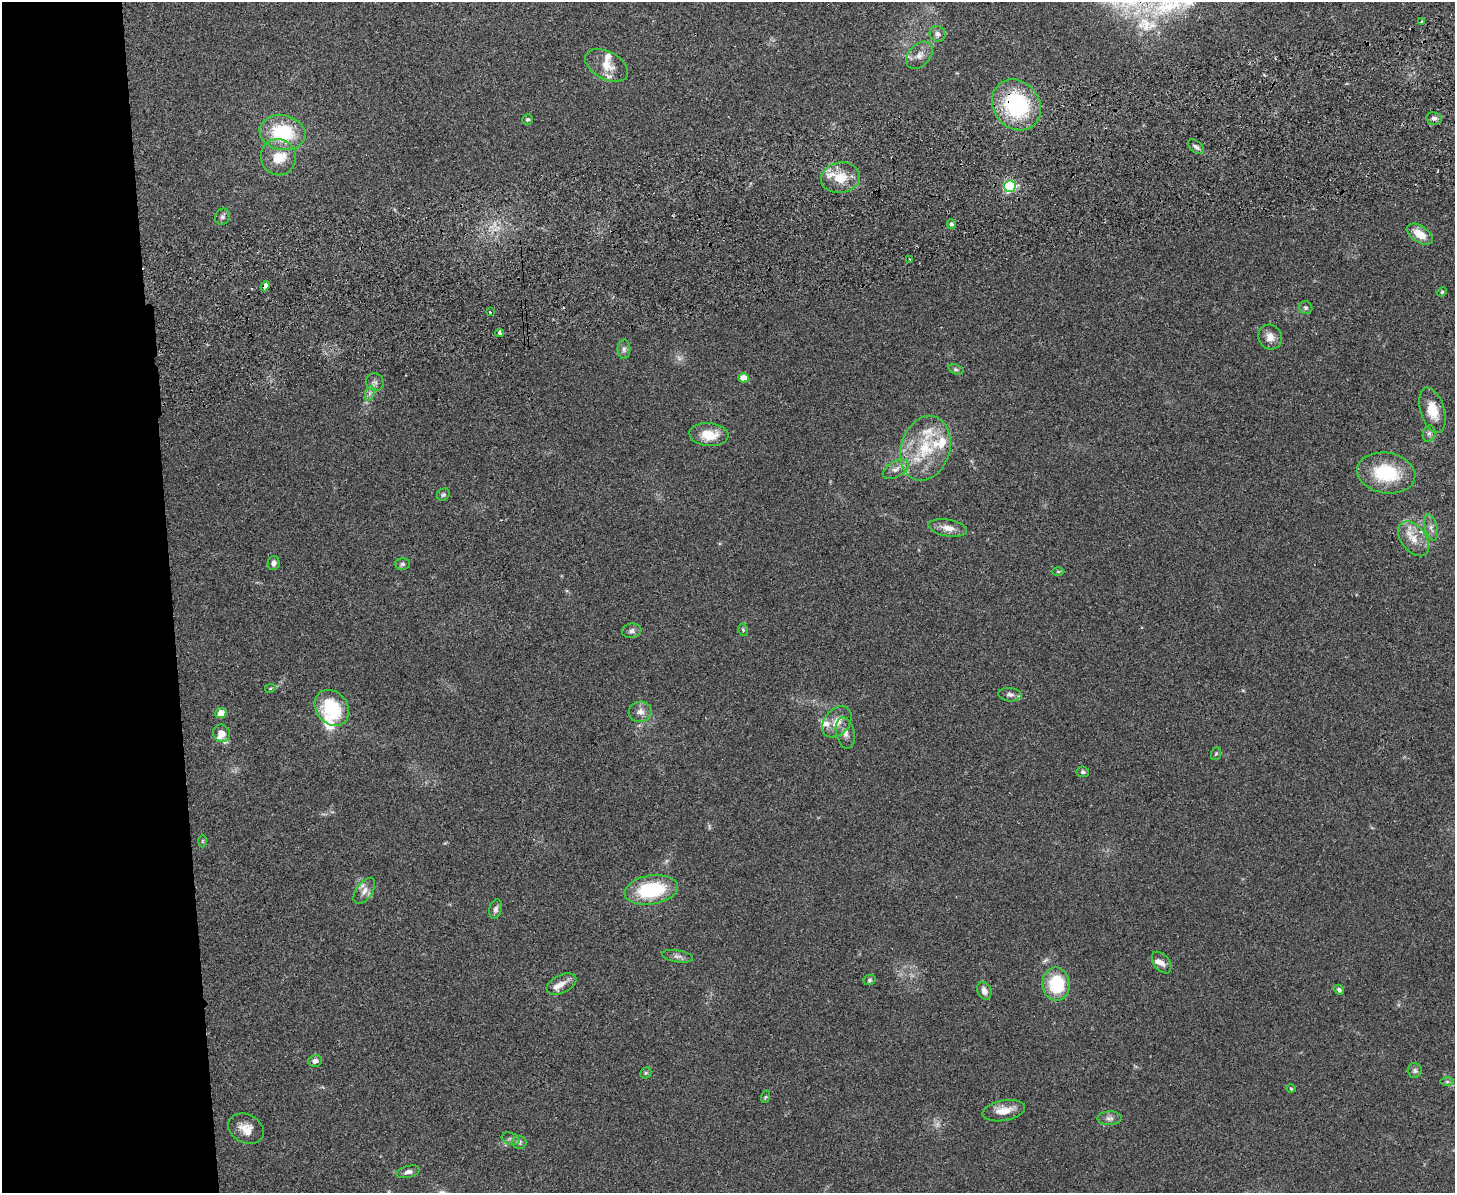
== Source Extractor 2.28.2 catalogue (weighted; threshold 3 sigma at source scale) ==
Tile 7 of 3 x 4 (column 1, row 3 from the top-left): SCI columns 259-1711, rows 1249-2439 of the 4766 x 4878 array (HDU 1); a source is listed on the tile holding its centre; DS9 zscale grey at full resolution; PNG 1457 x 1195 px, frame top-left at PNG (2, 2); each listed source drawn as its Kron ellipse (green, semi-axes under 4 px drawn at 4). Shown black and unused: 12% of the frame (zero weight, under 2 of 3 exposures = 3% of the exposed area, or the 3 px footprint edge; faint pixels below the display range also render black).
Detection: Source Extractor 2.28.2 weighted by HDU 2 'WHT'; one run over the whole footprint, this tile lists its part. Background 0.0672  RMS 0.0079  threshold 0.0354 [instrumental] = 3 sigma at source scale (4.5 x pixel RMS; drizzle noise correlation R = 1.50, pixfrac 1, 0.05/0.05 arcsec/px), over >= 5 px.
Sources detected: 92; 2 too faint to see at this stretch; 1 cosmic-ray / hot-pixel residue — neither listed nor drawn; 14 inside a brighter listed object's ellipse — not listed separately; the other 75 listed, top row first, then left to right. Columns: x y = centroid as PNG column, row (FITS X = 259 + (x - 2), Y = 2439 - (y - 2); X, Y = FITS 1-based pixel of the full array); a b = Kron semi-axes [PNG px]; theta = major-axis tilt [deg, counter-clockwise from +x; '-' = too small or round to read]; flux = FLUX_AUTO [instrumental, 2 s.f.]
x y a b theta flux
1421 22 3 3 - 1.6
938 34 8 7 - 3.1
919 55 15 10 47 6.4
607 65 23 13 -28 12
1016 105 27 23 -52 78
1434 118 8 6 -10 2.5
528 119 5 5 - 1.3
283 133 23 17 -11 47
1196 147 9 5 -38 2.4
278 157 18 17 - 16
840 178 19 15 8 16
1010 186 6 5 - 95
223 217 8 7 - 2.2
952 224 5 4 - 1.9
1420 234 14 8 -34 11
910 259 2 2 - 0.66
265 286 5 3 - 11
1442 292 5 4 - 0.95
1306 308 7 6 - 1.6
490 312 3 3 - 1.4
500 333 4 3 - 13
1270 337 13 11 -57 6.2
624 349 10 6 89 2.5
956 369 8 5 -21 1.5
743 378 5 4 - 12
375 382 9 8 - 3.1
370 393 7 4 71 2.1
1433 410 23 12 -74 15
1429 434 8 6 74 2.1
709 435 19 11 -4 15
925 448 33 24 73 40
896 469 14 7 30 4.9
1386 473 29 20 -9 42
443 495 6 5 - 1.4
948 528 19 8 -10 7.5
1431 528 13 6 -77 3.8
1414 539 20 12 -52 12
274 563 7 6 - 2.7
402 564 7 6 - 1.8
1058 572 6 4 0 0.91
743 630 6 4 -78 1.2
632 631 10 7 8 2.7
270 688 5 4 - 0.92
1010 695 11 7 -4 3.4
332 708 19 15 -51 42
640 712 11 10 - 5.4
221 713 6 5 - 8
837 722 17 12 50 9.7
221 733 9 8 - 6.7
845 733 16 9 -78 5.2
1216 754 6 5 - 1.1
1083 772 6 5 - 1.5
202 841 6 4 88 1
651 890 27 14 9 53
364 891 15 8 55 5.6
496 909 10 6 76 2.4
677 956 15 6 -9 3.2
1162 963 12 7 -52 4.1
870 980 6 5 - 1.3
562 984 16 9 25 5.8
1056 984 17 14 -89 40
1339 990 5 4 - 1.7
984 991 9 6 -67 4
315 1061 7 5 12 3.7
1415 1070 7 7 - 2.2
646 1073 6 5 - 1.1
1447 1082 6 4 0 1.3
1291 1088 5 3 - 0.78
765 1097 6 4 70 0.98
1004 1111 22 10 10 11
1109 1118 12 7 2 3.3
246 1129 19 14 -27 9.5
511 1139 9 6 -19 2.1
519 1142 7 6 - 2.2
408 1172 12 6 14 3.1
Overlapping masked pixels (flux is a lower limit): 2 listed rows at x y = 1016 105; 265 286